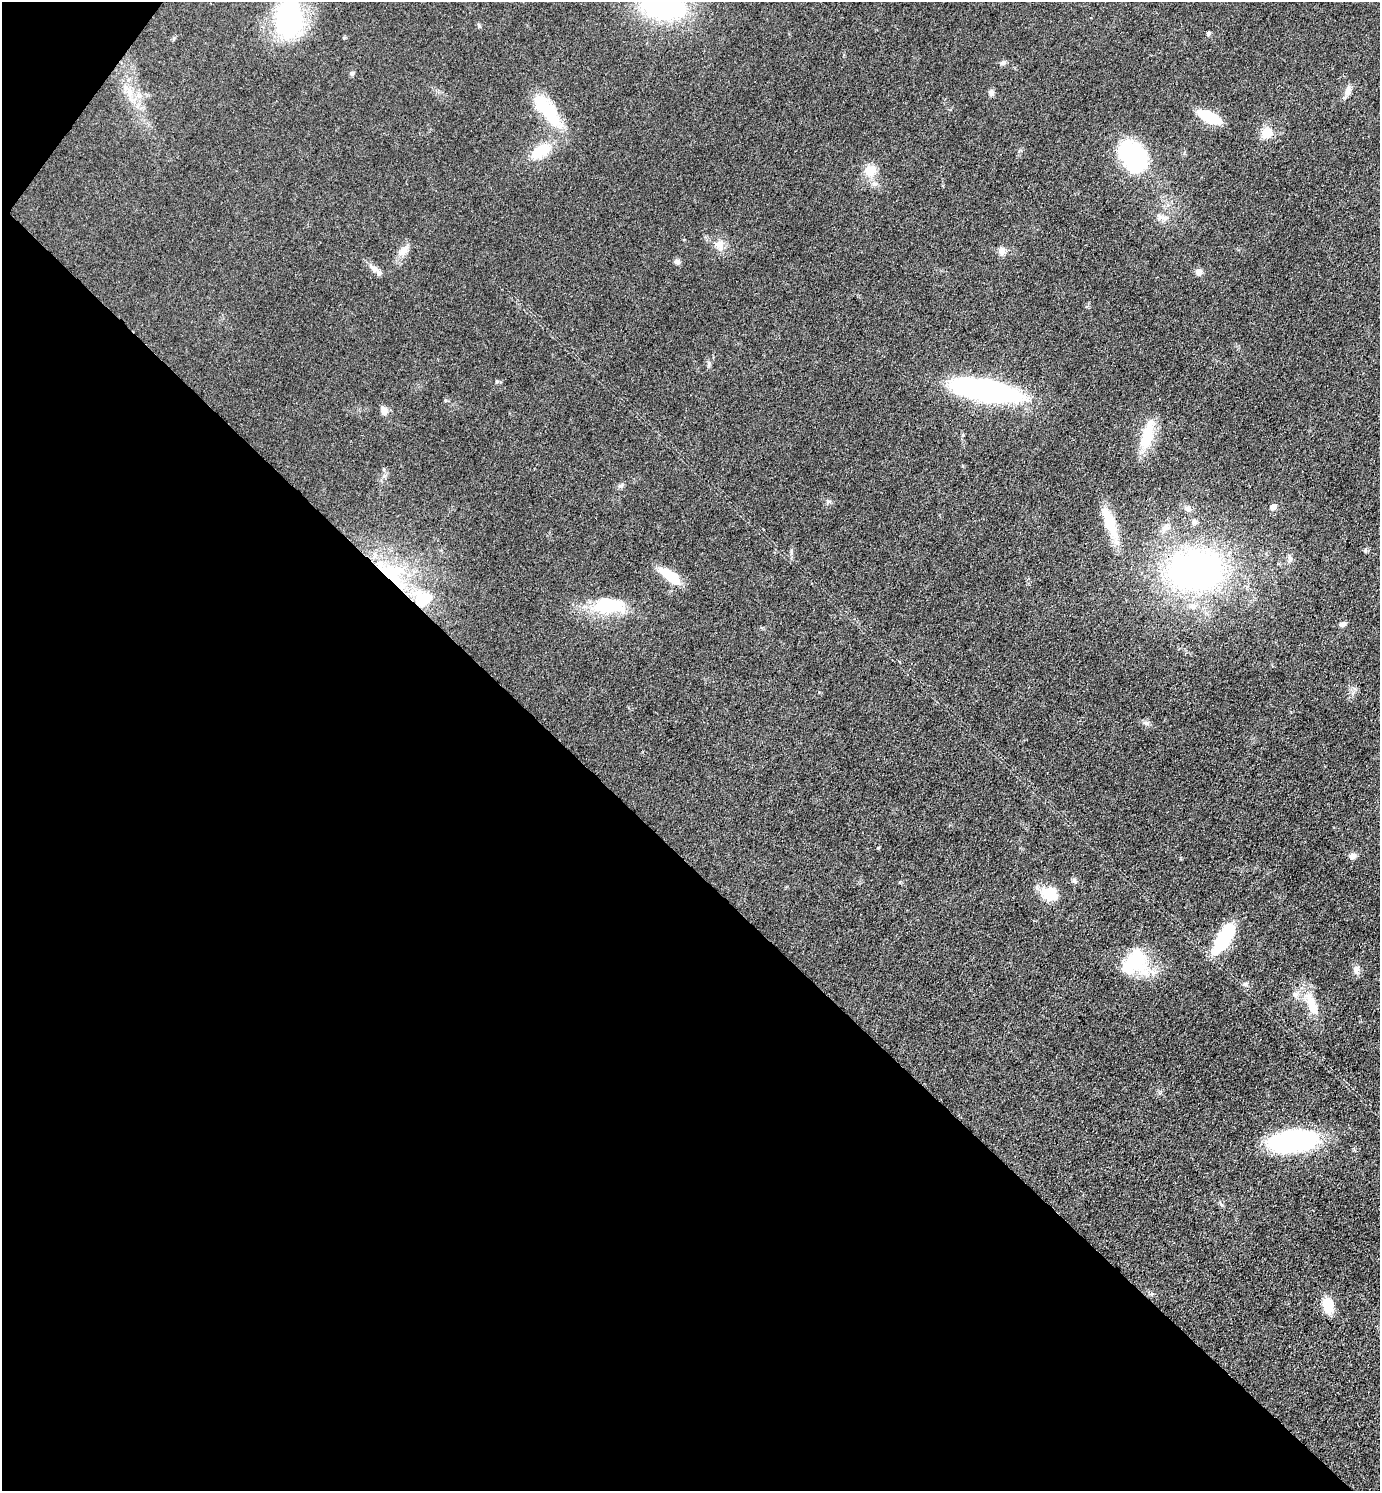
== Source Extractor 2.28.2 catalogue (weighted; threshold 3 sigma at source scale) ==
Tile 9 of 4 x 4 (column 1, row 3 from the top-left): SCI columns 298-1675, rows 1491-2979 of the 5962 x 5959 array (HDU 1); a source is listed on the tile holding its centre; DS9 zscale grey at full resolution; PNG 1382 x 1493 px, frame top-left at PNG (2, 2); no overlay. Shown black and unused: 43% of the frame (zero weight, under 3 of 4 exposures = <1% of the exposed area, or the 3 px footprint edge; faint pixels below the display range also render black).
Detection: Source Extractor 2.28.2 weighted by HDU 2 'WHT'; one run over the whole footprint, this tile lists its part. Background 0.0779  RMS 0.0064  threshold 0.029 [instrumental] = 3 sigma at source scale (4.5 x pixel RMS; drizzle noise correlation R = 1.50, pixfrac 1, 0.05/0.05 arcsec/px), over >= 5 px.
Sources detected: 59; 2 inside a brighter object's white glare — not listed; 4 inside a brighter listed object's ellipse — not listed separately; the other 53 listed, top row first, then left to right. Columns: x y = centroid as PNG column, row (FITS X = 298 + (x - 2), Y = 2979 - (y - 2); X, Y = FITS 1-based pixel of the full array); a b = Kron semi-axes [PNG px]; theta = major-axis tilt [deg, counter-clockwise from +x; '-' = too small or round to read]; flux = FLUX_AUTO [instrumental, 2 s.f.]
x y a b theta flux
663 6 54 29 -7 98
289 19 36 26 88 97
479 25 7 4 -70 0.92
1208 33 5 4 - 1.6
1003 63 8 6 15 1.8
352 74 6 6 - 1.3
1348 90 14 8 71 3.7
130 92 14 7 86 5.2
991 93 8 7 - 2.3
549 112 50 15 -54 34
1209 117 20 8 -25 30
1267 133 14 12 23 9.1
541 151 26 13 33 20
1132 156 32 20 -54 81
870 170 17 15 56 9.7
1164 218 14 7 -5 3.6
719 244 13 11 -8 5.7
403 251 19 9 47 5.5
1002 251 11 9 78 3.7
677 262 8 7 - 1.8
374 269 16 8 -43 4.1
1198 272 8 7 - 3.2
709 364 7 4 89 1.2
986 391 47 15 -11 210
384 411 10 8 -76 4
1147 436 33 11 75 24
620 486 9 5 26 1.5
828 502 6 6 - 1.3
1273 507 6 6 - 4.1
1187 508 9 7 -24 2.6
1194 522 7 7 - 2.1
1110 523 46 12 -69 20
1165 528 12 8 40 4.1
791 551 7 4 -90 1.2
1290 559 10 6 84 2.1
1195 570 41 31 4 270
670 576 26 10 -37 19
395 581 90 13 -45 36
609 605 44 20 0 35
1342 624 8 6 23 2.2
1146 723 9 6 0 1.9
878 848 4 4 - 0.67
1352 856 8 7 - 3
1074 881 8 5 -49 1.4
1049 894 19 14 -26 16
1224 938 35 13 58 36
1137 960 36 26 -65 34
1356 969 12 9 77 3.4
1245 984 7 5 0 1.5
1295 994 9 8 - 3.1
1311 1004 33 12 -70 17
1293 1141 52 22 7 87
1328 1305 15 10 -76 16
Overlapping masked pixels (flux is a lower limit): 2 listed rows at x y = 1195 570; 395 581
Isophote crosses this tile's border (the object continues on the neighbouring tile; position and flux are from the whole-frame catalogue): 2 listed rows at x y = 663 6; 289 19
Unlisted compact peaks at least as high as the median listed source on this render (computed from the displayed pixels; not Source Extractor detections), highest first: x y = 497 381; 900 882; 1365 549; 1222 1205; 384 476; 445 400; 819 692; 1354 689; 345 38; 174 38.